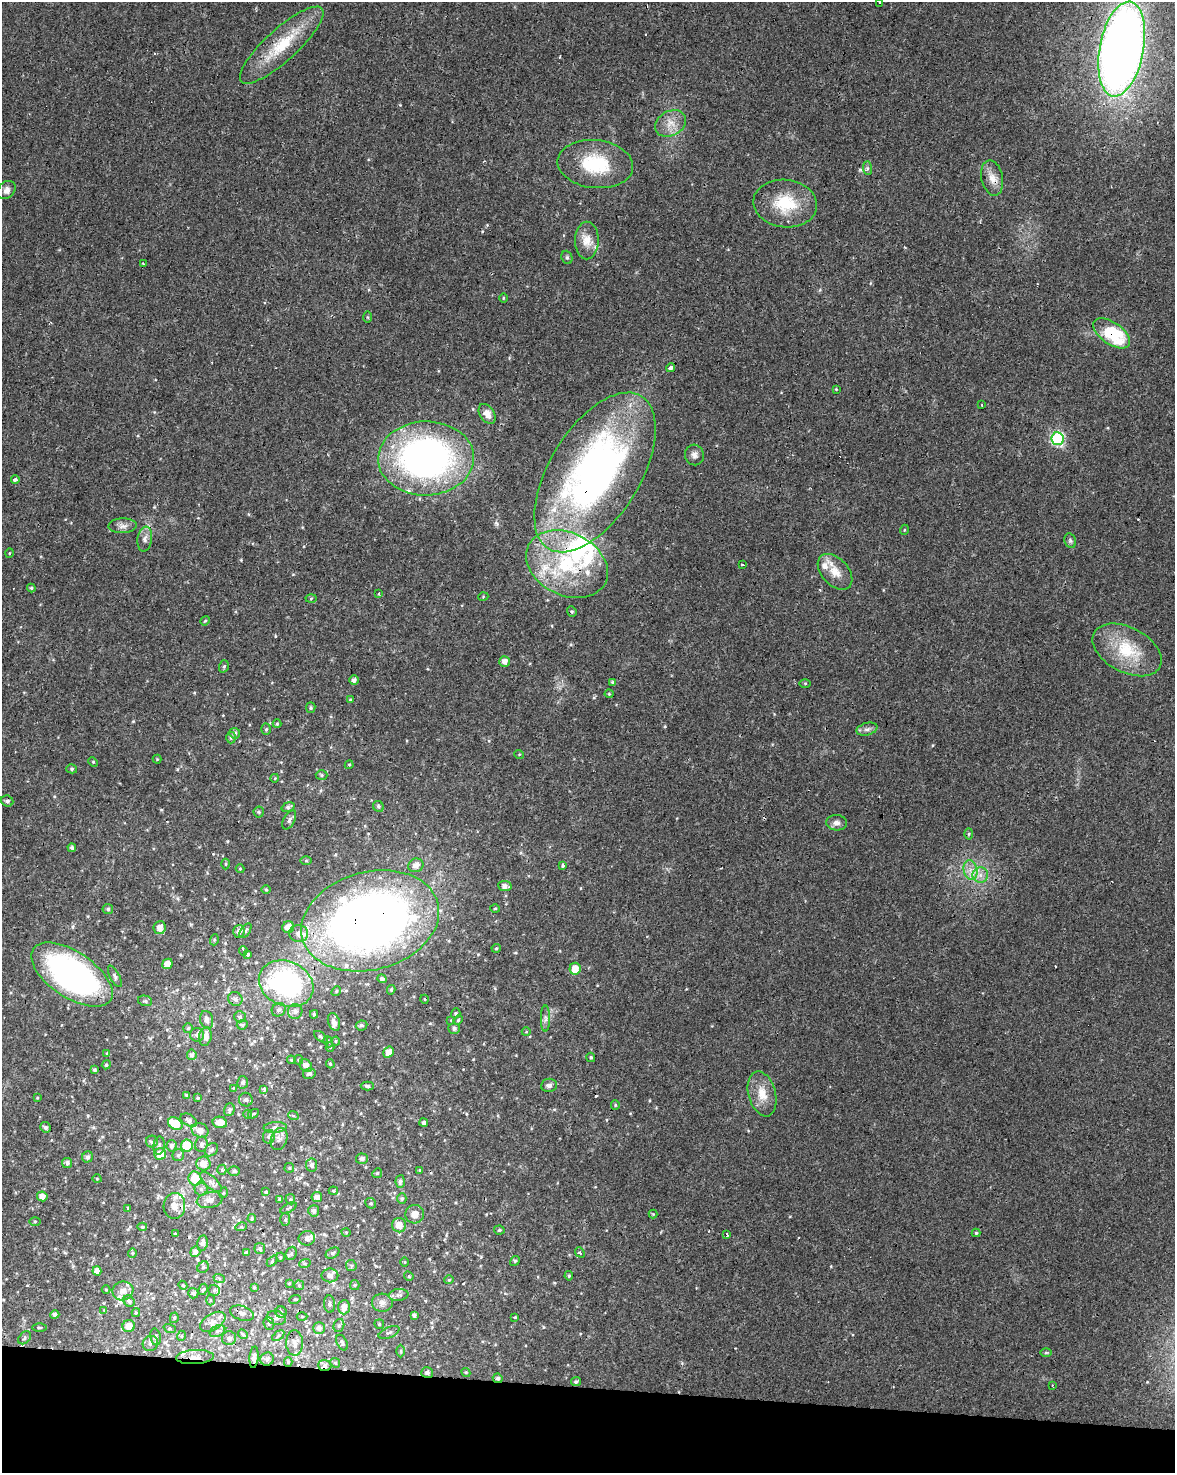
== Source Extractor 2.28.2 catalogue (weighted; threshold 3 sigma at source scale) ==
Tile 11 of 4 x 3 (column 3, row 3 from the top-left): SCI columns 2351-3523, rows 282-1752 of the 4696 x 4918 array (HDU 1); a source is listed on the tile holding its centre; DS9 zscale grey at full resolution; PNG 1177 x 1475 px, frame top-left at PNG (2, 2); each listed source drawn as its Kron ellipse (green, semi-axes under 4 px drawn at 4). Shown black and unused: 6% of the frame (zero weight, under 3 of 4 exposures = <1% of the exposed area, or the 3 px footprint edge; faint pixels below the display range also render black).
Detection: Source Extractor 2.28.2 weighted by HDU 2 'WHT'; one run over the whole footprint, this tile lists its part. Background 0.0248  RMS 0.0034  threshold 0.0151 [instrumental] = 3 sigma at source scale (4.5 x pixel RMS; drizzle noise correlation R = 1.50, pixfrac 1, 0.0396/0.0396 arcsec/px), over >= 5 px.
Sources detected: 321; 1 inside a brighter object's white glare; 20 cosmic-ray / hot-pixel residue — neither listed nor drawn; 14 inside a brighter listed object's ellipse — not listed separately; the other 286 listed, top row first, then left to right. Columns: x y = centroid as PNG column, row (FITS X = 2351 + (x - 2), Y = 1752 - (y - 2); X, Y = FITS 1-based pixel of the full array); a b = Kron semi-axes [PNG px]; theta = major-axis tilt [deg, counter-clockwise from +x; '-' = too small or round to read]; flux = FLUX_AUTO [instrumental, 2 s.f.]
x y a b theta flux
879 2 3 2 - 0.46
282 45 54 16 42 16
1122 49 48 22 79 360
670 123 16 12 29 4.2
595 164 38 24 -6 19
867 168 7 4 -89 0.71
992 178 18 10 -78 3.5
6 190 10 8 46 1.5
785 203 32 24 -7 14
587 241 19 12 89 4.3
567 257 7 5 -69 0.62
143 264 3 3 - 1.4
503 298 4 3 - 0.27
367 317 6 4 -89 0.44
1112 333 21 11 -35 19
671 368 4 3 - 3
836 389 4 4 - 0.29
982 405 3 2 - 0.27
487 414 11 7 -55 2.4
1057 439 6 6 - 44
694 455 10 9 - 1.6
426 458 48 37 1 130
595 472 89 45 59 170
15 480 4 3 - 1.6
123 526 14 7 2 1.7
904 530 5 3 - 0.25
145 539 12 7 82 1.8
1070 541 7 5 -70 0.68
9 553 4 3 - 0.29
567 564 43 31 -26 33
743 565 4 2 - 0.92
835 572 21 13 -47 5.1
31 588 4 4 - 0.45
379 594 3 3 - 1
483 597 5 3 - 0.28
311 598 5 3 - 0.36
572 611 5 4 - 0.49
205 621 5 4 - 0.36
1127 650 37 22 -28 15
504 661 5 5 - 2
224 666 6 4 72 0.56
354 680 5 4 - 1.2
613 682 4 4 - 0.6
805 683 5 3 - 0.32
609 694 4 4 - 0.35
350 700 4 4 - 0.32
311 708 5 4 - 0.48
277 724 4 4 - 0.4
266 729 5 5 - 0.53
867 729 10 6 15 1.2
235 733 5 5 - 0.98
231 738 6 4 -90 0.6
519 754 5 3 - 0.28
157 759 4 4 - 0.32
93 762 5 4 - 0.37
349 765 4 4 - 0.35
72 769 5 4 - 0.57
322 775 6 5 - 0.46
275 778 4 3 - 0.24
7 801 6 5 - 0.85
378 806 6 5 - 0.63
288 807 7 4 19 0.8
259 812 5 5 - 0.47
289 820 10 5 62 1.2
837 823 10 7 -3 1.5
969 834 5 3 - 0.36
72 848 4 4 - 0.68
306 861 6 4 0 0.4
226 864 5 3 - 0.37
416 865 8 6 23 2.1
562 865 3 3 - 4.9
240 869 4 4 - 0.32
970 870 10 7 -77 2.2
980 875 8 7 - 2
505 886 7 5 -7 1.7
266 890 5 3 - 0.33
495 908 5 3 - 0.33
108 909 5 5 - 0.71
370 921 70 49 15 290
288 927 6 6 - 2.8
160 928 6 6 - 2.6
245 931 8 4 54 0.62
239 932 6 6 - 1.3
299 933 9 8 - 2.2
214 940 5 3 - 0.35
496 948 5 4 - 0.37
243 951 5 3 - 1.8
248 954 3 3 - 0.46
167 964 5 5 - 2.7
575 969 6 5 - 3.8
72 975 46 22 -34 110
115 976 12 5 -63 0.92
382 979 5 4 - 0.75
286 984 28 22 -24 52
391 990 5 3 - 0.5
336 991 5 4 - 0.44
235 999 7 6 - 1.3
424 999 4 3 - 0.25
145 1001 7 5 -13 0.6
279 1010 7 6 - 0.9
295 1011 7 7 - 1.6
456 1013 5 4 - 0.56
314 1014 4 3 - 0.49
240 1017 6 5 - 0.7
545 1019 13 4 -90 1.1
207 1020 9 6 -78 1.6
451 1020 4 4 - 0.27
458 1020 5 4 - 0.34
334 1022 9 5 -71 1.9
242 1025 5 5 - 0.76
362 1025 6 5 - 0.61
188 1028 5 5 - 0.48
454 1028 5 5 - 0.8
526 1032 4 3 - 0.24
197 1035 7 6 - 1.2
205 1037 9 6 78 2.4
321 1037 8 4 -36 0.66
336 1041 4 4 - 0.37
328 1042 5 4 - 0.53
330 1047 4 4 - 0.32
389 1052 6 5 - 2.8
107 1053 4 3 - 0.47
192 1055 5 5 - 1.1
591 1057 5 4 - 0.5
291 1060 4 4 - 0.37
299 1060 4 4 - 0.4
330 1064 5 4 - 0.44
106 1065 4 3 - 0.36
306 1066 7 5 -49 1.7
95 1070 4 4 - 0.62
309 1074 6 5 - 0.94
243 1082 6 5 - 0.71
549 1085 8 6 7 1.1
367 1086 6 4 -1 0.6
233 1088 3 3 - 0.2
264 1089 4 3 - 1
762 1094 23 13 -75 5.7
187 1095 3 3 - 0.58
37 1098 4 3 - 0.29
198 1098 4 3 - 0.45
246 1100 7 7 - 0.98
615 1105 5 4 - 0.38
229 1110 6 5 - 0.75
248 1114 4 3 - 0.25
253 1114 6 2 30 0.34
293 1115 5 3 - 0.34
189 1120 9 5 -30 1
220 1122 7 5 -12 2.9
424 1123 4 4 - 0.71
175 1124 8 5 -31 8.2
46 1127 5 5 - 0.81
275 1127 11 5 5 1.2
200 1130 9 7 -25 2.6
269 1137 7 6 - 0.85
279 1139 11 8 71 1.6
152 1142 6 6 - 0.83
201 1144 7 6 - 0.97
159 1146 9 5 83 0.85
171 1146 6 5 - 1
187 1146 6 6 - 12
211 1150 7 5 47 0.81
160 1154 6 6 - 4.7
178 1155 6 5 - 0.68
87 1157 6 5 - 1.1
362 1159 6 5 - 1
67 1163 5 5 - 1.1
203 1164 7 7 - 3.3
312 1165 6 5 - 1.2
289 1168 5 4 - 0.37
222 1170 5 4 - 0.54
420 1170 3 3 - 0.39
234 1171 6 4 1 0.51
377 1173 5 4 - 0.42
97 1179 4 3 - 0.28
195 1179 7 6 - 9.1
400 1181 6 4 85 0.81
211 1182 13 6 -41 1.5
201 1189 6 6 - 0.8
266 1191 3 3 - 24
333 1191 4 3 - 0.45
223 1193 5 3 - 0.32
42 1196 5 5 - 2.1
317 1197 5 5 - 1.4
402 1198 5 4 - 0.49
280 1199 4 3 - 0.69
290 1199 5 5 - 0.42
210 1200 13 8 12 2.1
371 1203 6 5 - 0.5
174 1206 13 11 86 2.6
128 1208 4 4 - 0.42
289 1208 9 3 28 0.47
314 1211 5 5 - 1.1
415 1214 9 9 - 2.5
653 1214 4 4 - 0.31
252 1218 4 3 - 0.41
285 1220 6 5 - 0.54
35 1221 6 4 1 0.42
399 1225 7 7 - 3.2
142 1227 5 4 - 0.52
241 1227 6 3 17 0.34
499 1230 5 4 - 0.48
346 1232 4 3 - 0.27
976 1233 4 4 - 0.41
175 1234 3 3 - 0.29
727 1235 4 3 - 3.4
307 1238 8 7 - 1.5
202 1243 8 5 80 1.3
260 1248 5 5 - 0.77
195 1252 5 5 - 1.2
246 1252 4 4 - 0.56
580 1252 5 4 - 0.57
132 1253 5 4 - 0.38
291 1253 7 5 68 0.67
333 1253 7 5 28 0.71
280 1257 4 4 - 0.34
272 1261 6 4 46 0.43
515 1261 5 4 - 0.46
405 1262 5 3 - 0.27
305 1263 6 4 19 0.44
351 1266 5 5 - 0.52
203 1267 6 5 - 0.53
97 1271 5 4 - 2
330 1275 8 7 - 1.3
409 1276 5 4 - 0.53
569 1276 5 4 - 0.5
219 1278 6 4 -20 0.48
449 1280 4 4 - 0.37
289 1283 4 3 - 0.31
183 1285 4 4 - 0.4
299 1285 5 5 - 0.48
355 1285 5 4 - 0.39
254 1288 4 3 - 0.35
106 1289 4 3 - 0.28
203 1289 6 4 61 0.47
214 1290 6 5 - 0.61
123 1291 10 9 - 2.1
193 1293 5 5 - 0.84
398 1295 10 6 7 1.1
295 1299 6 3 18 0.34
210 1300 5 3 - 0.33
129 1301 6 5 - 0.94
382 1303 10 9 - 1.8
330 1304 9 5 -84 0.85
344 1307 7 6 - 1.8
104 1310 4 4 - 0.26
281 1312 5 5 - 0.57
136 1313 4 4 - 0.37
242 1313 12 7 -18 1.3
55 1315 4 4 - 1.2
414 1315 4 4 - 0.92
302 1317 5 3 - 0.28
515 1317 3 3 - 0.25
174 1318 5 4 - 0.54
276 1318 9 7 -14 1.3
213 1322 14 8 31 2.4
269 1323 6 5 - 0.68
379 1324 5 5 - 0.42
339 1325 7 5 74 0.72
129 1326 6 6 - 3.1
39 1328 7 3 0 0.39
170 1328 6 4 -19 0.41
319 1328 6 6 - 1.2
217 1331 8 5 27 1
389 1332 11 5 22 0.89
243 1334 5 4 - 0.45
181 1336 5 3 - 0.31
278 1336 7 4 37 0.57
155 1337 8 5 -78 0.7
25 1338 7 5 44 0.74
229 1338 7 7 - 1.2
150 1343 8 7 - 1.2
294 1343 13 8 -88 2.1
342 1343 8 5 -64 0.76
401 1351 6 4 -89 0.5
1046 1353 6 4 1 0.43
195 1357 19 7 3 3
254 1357 11 4 85 1.2
267 1359 7 6 - 1.2
288 1362 5 4 - 0.49
335 1363 5 4 - 0.41
325 1365 6 5 - 1.1
466 1372 5 4 - 0.45
427 1373 6 5 - 0.92
498 1378 5 4 - 0.8
576 1381 5 4 - 0.69
1052 1385 3 3 - 0.35
Overlapping masked pixels (flux is a lower limit): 14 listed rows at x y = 282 45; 1122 49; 992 178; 1112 333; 426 458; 595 472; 567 564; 370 921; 72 975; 195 1357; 254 1357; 325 1365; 427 1373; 498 1378
Isophote crosses this tile's border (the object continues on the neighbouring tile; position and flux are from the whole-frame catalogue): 2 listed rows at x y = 879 2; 1122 49
Unlisted compact peaks at least as high as the median listed source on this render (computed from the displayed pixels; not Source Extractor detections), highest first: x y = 133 721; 241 560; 400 105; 275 636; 665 726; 154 507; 1147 1382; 473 409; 594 697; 831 1266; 293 574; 161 810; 227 841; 933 745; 473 1059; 543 1327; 682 1363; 554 1283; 489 741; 487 225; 213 854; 194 693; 870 283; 820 290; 154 412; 630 1113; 54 796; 649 1100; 790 1216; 191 924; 466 1114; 304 546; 88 1116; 481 1257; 248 514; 180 955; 302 527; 580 888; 369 290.